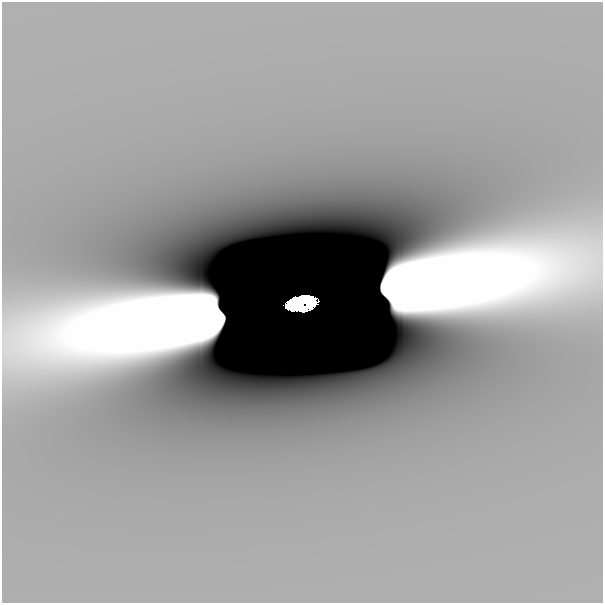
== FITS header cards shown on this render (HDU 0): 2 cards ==
NAXIS1  =                  601
NAXIS2  =                  601

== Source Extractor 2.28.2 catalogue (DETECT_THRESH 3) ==
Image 601 x 601 px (HDU 0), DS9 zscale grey, 1 PNG px = 1 image px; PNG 605 x 605 px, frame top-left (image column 1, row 601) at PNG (2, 2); no overlay
Background -4.98e-10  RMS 2.3e-10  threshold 6.80e-10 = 3 sigma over >= 5 px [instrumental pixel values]
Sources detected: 3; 2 with non-positive FLUX_AUTO (blend fragments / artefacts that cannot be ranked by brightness) are not listed; the other 1 listed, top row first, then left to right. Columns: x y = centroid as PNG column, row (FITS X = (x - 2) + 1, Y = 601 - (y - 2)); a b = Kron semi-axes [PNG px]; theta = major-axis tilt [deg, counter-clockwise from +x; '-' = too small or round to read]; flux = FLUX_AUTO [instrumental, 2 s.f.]
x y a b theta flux
301 303 24 11 9 7.3
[2 non-positive-flux detections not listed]